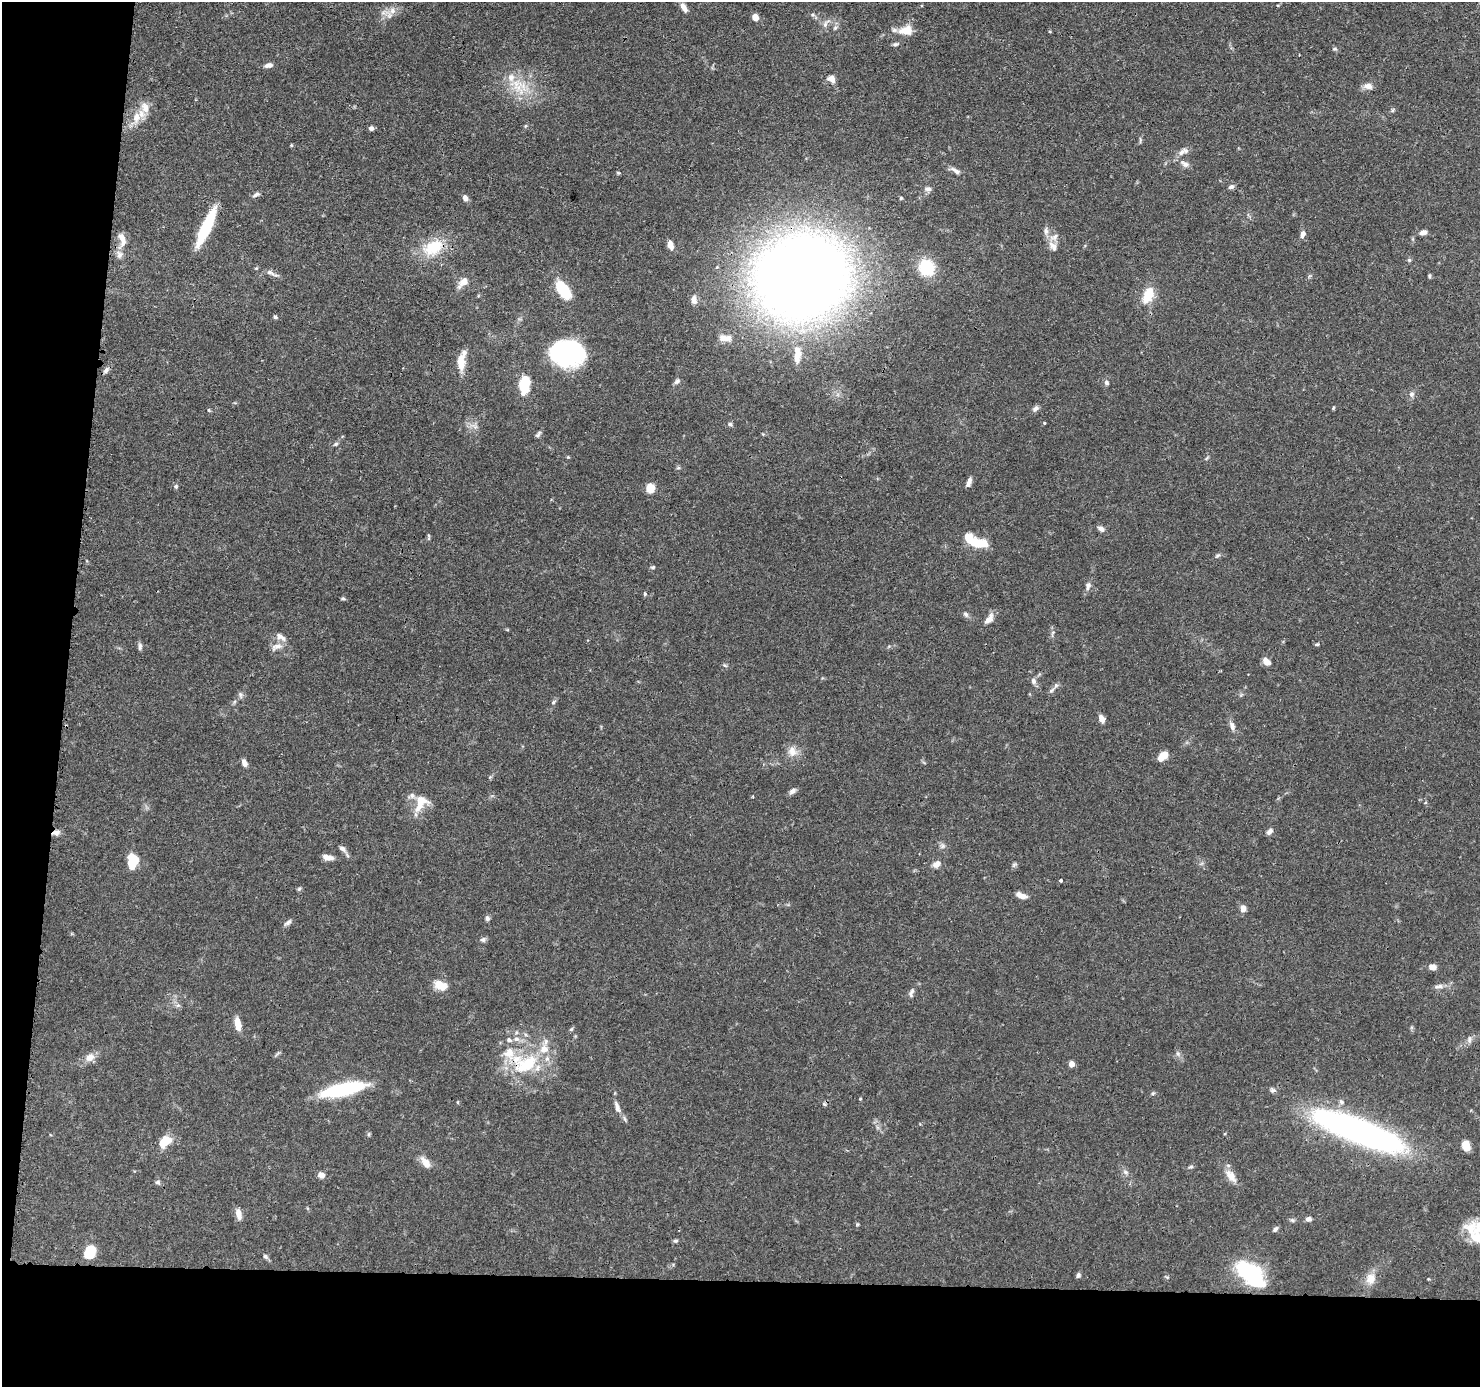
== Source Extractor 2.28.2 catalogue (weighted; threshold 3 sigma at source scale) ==
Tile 7 of 3 x 3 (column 1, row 3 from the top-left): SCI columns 7-1484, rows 105-1489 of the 4446 x 4459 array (HDU 1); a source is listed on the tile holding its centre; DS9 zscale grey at full resolution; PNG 1482 x 1389 px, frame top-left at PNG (2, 2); no overlay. Shown black and unused: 12% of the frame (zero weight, under 3 of 4 exposures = <1% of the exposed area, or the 3 px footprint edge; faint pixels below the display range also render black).
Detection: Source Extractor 2.28.2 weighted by HDU 2 'WHT'; one run over the whole footprint, this tile lists its part. Background 0.0688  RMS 0.0033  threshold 0.015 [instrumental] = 3 sigma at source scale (4.5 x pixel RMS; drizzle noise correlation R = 1.50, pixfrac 1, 0.05/0.05 arcsec/px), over >= 5 px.
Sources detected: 166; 1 inside a brighter object's white glare — not listed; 16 inside a brighter listed object's ellipse — not listed separately; the other 149 listed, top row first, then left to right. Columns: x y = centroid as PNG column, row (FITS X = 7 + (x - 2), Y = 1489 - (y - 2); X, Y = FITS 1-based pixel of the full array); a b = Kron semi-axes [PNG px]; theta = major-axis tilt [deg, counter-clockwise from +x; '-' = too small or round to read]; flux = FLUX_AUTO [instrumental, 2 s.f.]
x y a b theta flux
684 7 13 6 -61 2
392 11 9 8 - 2.1
813 15 6 4 -19 0.55
755 17 6 5 - 2.9
825 24 15 6 59 1.5
835 28 7 4 45 0.62
906 30 17 11 3 5.1
895 44 7 4 8 0.65
1334 49 6 5 - 0.57
269 65 9 5 8 1.5
831 79 10 8 -22 2
516 83 18 13 -87 6.7
1368 86 11 7 -3 2
1393 110 7 4 54 0.51
136 117 16 10 80 4
525 126 6 4 71 0.4
371 128 5 5 - 0.95
1140 140 9 3 86 0.52
291 145 4 4 - 0.34
1181 152 14 7 42 2.1
1185 164 13 7 -34 1.9
956 171 16 6 -30 1.5
618 173 5 4 - 0.39
1231 187 7 5 19 0.92
928 189 9 6 -6 1.2
256 195 11 5 27 0.93
465 198 7 6 - 1.5
206 227 37 8 65 20
1046 231 11 6 89 1.3
1423 232 9 5 15 1.5
1303 234 9 6 77 1.5
123 243 20 7 55 2.4
670 245 9 6 -72 2.4
1053 246 15 8 -54 2.4
433 247 32 19 25 12
1409 260 5 5 - 0.54
927 268 18 16 -63 13
271 273 21 5 -24 1.6
1429 276 6 4 90 0.47
802 277 63 56 18 640
463 282 15 8 48 2.8
563 290 21 11 -54 11
1148 295 18 10 66 7.7
694 300 10 7 -82 2
275 317 5 4 - 0.57
723 338 14 9 -19 2.9
567 353 27 20 -4 62
797 355 23 9 89 5.1
461 363 21 9 -89 4.8
106 370 10 6 49 1
677 381 9 5 37 0.85
1106 383 6 6 - 0.8
525 384 17 9 80 12
1411 394 8 7 - 1.1
1333 408 4 4 - 0.37
1035 409 8 6 42 1.1
209 410 5 4 - 0.4
1044 423 4 3 - 0.3
730 424 6 5 - 0.67
538 434 10 4 49 0.75
336 444 7 5 21 0.59
568 457 5 4 - 0.32
678 468 6 4 17 0.44
969 480 10 5 84 1.2
176 486 6 5 - 0.61
650 488 10 9 - 3.7
1101 529 10 6 -31 1.2
428 535 7 4 -71 0.45
979 543 20 9 -5 8.5
1217 556 9 4 44 0.61
653 567 6 5 - 0.49
1088 586 12 6 80 1.3
645 594 5 4 - 0.51
343 599 7 4 7 0.46
966 614 9 5 -53 0.89
989 619 15 8 53 2.5
1052 634 12 3 80 0.72
279 636 10 9 - 1.6
1317 644 5 4 - 0.44
140 646 10 5 89 0.89
276 647 19 8 25 2.3
1266 661 10 6 -43 2.5
725 665 6 4 -31 0.52
1033 681 9 6 -80 1.3
1051 690 9 5 44 0.95
240 695 10 5 -84 0.84
553 702 7 4 38 0.58
1101 719 10 6 -67 2
1232 726 11 7 -68 1.6
792 751 15 12 -57 3.1
1163 756 10 6 45 4.7
244 763 8 5 -69 1.7
793 791 10 6 36 1.2
421 803 25 14 57 6.3
1269 832 9 6 42 1.1
56 833 11 6 12 1.5
942 846 8 7 - 1
343 849 9 6 -34 1.3
328 857 13 6 -11 2.2
132 860 16 10 -88 7.5
937 864 12 8 32 1.8
1014 865 8 5 40 0.66
1061 880 3 3 - 1
299 889 6 5 - 0.51
1021 895 12 6 -19 2.4
1243 908 6 5 - 2.8
487 918 6 5 - 0.91
288 922 11 5 40 1
483 939 8 6 -8 0.84
1433 967 8 6 -7 1.7
440 985 16 11 -20 4.2
1439 986 15 6 5 1.6
911 992 14 6 73 1.2
178 1005 7 4 19 0.62
238 1024 14 6 -82 4
516 1039 8 6 -2 1.4
1469 1039 9 5 -89 0.96
90 1057 11 9 29 2.8
526 1064 41 22 29 20
1071 1064 4 4 - 3.5
342 1090 47 12 12 28
1273 1090 8 6 -28 0.94
1153 1093 5 4 - 0.46
860 1099 4 3 - 0.3
824 1104 6 4 -44 0.49
617 1107 18 6 -74 2
1358 1131 97 22 -21 120
369 1134 6 4 71 0.43
164 1141 13 9 49 6.3
1466 1145 10 7 -71 4.3
425 1162 17 8 -52 2.8
1191 1167 6 4 19 0.57
1125 1172 8 6 -21 0.9
321 1175 8 6 -20 1.8
1231 1176 20 9 -51 3.6
158 1182 7 6 - 0.83
239 1214 13 7 -78 2.3
1309 1219 7 5 2 1.1
1292 1220 7 5 -22 0.65
857 1224 6 4 1 0.36
1275 1229 7 5 54 0.83
1475 1234 31 21 78 12
675 1241 6 5 - 0.58
90 1252 14 11 66 7.4
265 1256 7 6 - 0.75
1248 1272 28 12 -41 46
1078 1275 6 5 - 0.76
1167 1277 6 4 -34 0.41
1371 1279 15 12 70 3.8
Overlapping masked pixels (flux is a lower limit): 5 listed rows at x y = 802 277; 56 833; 526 1064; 1358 1131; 1475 1234
Isophote crosses this tile's border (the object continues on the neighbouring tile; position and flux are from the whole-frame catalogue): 2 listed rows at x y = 684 7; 1475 1234